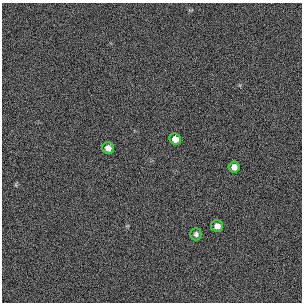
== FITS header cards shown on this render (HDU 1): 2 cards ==
NAXIS1  =                  300 / length of original image axis
NAXIS2  =                  300 / length of original image axis

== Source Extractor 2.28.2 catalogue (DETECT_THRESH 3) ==
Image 300 x 300 px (HDU 1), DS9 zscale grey, 1 PNG px = 1 image px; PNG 304 x 304 px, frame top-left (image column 1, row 300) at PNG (2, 3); each listed source drawn as its Kron ellipse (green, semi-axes under 4 px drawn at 4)
Background 384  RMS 67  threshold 200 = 3 sigma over >= 5 px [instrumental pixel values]
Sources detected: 5; all 5 listed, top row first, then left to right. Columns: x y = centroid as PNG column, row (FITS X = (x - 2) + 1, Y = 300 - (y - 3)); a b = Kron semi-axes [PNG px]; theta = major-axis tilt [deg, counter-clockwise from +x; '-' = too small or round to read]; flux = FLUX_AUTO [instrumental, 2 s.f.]
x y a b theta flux
175 139 6 5 - 32000
108 148 6 5 - 26000
234 167 5 5 - 26000
217 226 6 6 - 26000
196 234 6 5 - 12000